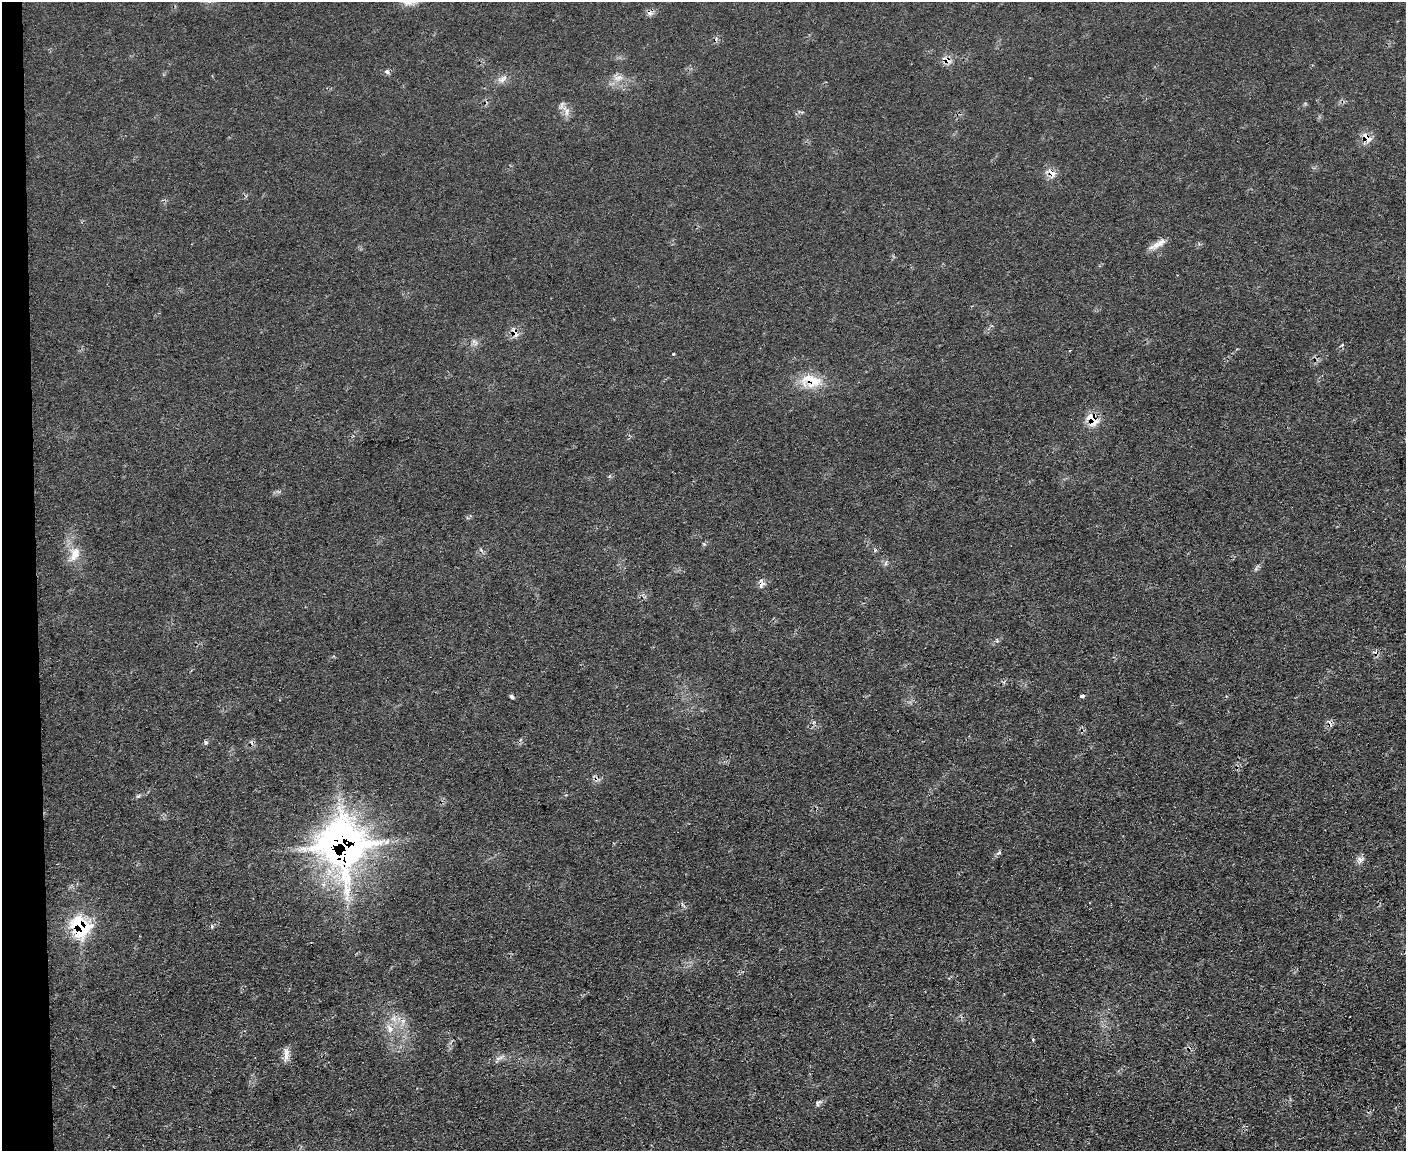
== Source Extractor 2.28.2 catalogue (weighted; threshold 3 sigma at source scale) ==
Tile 4 of 3 x 4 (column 1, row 2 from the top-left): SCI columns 234-1637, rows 2299-3447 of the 4570 x 4596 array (HDU 1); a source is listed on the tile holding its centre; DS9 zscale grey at full resolution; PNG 1408 x 1153 px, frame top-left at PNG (2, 2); no overlay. Shown black and unused: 3% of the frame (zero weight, under 2 of 3 exposures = <1% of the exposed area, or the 3 px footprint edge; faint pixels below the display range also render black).
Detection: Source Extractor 2.28.2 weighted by HDU 2 'WHT'; one run over the whole footprint, this tile lists its part. Background 0.0564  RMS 0.0088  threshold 0.0394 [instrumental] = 3 sigma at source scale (4.5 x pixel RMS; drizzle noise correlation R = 1.50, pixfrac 1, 0.05/0.05 arcsec/px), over >= 5 px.
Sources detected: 40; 5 cosmic-ray / hot-pixel residue — not listed; the other 35 listed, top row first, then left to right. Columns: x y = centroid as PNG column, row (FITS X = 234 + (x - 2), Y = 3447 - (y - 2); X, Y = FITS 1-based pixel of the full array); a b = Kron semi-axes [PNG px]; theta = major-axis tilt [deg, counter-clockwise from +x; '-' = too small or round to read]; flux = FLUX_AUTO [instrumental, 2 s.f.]
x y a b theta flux
649 12 8 6 -60 4.7
947 60 16 8 -39 7.1
387 72 6 5 - 2.9
619 78 15 8 23 7.5
502 79 16 9 38 6.3
561 105 14 6 69 3.5
566 112 14 6 75 5.3
1366 137 17 10 -45 9.4
1051 173 16 9 -35 8.1
1158 244 25 7 29 8.4
515 332 16 7 -61 6.6
474 342 11 7 -57 3.8
1070 351 3 2 - 1.1
674 354 3 3 - 1.5
811 381 31 18 -11 27
1092 419 17 13 -53 17
704 544 6 4 -45 1.2
74 554 24 11 62 13
886 563 7 4 72 1.7
1256 569 6 4 71 1.5
761 585 8 6 24 5.4
206 742 6 4 51 2.3
596 779 8 6 77 3.4
344 845 32 29 -79 700
999 853 7 5 42 2.1
1360 860 11 9 77 4.7
212 926 5 5 - 1.5
81 927 22 18 -58 67
394 1019 11 7 -47 6.3
403 1022 12 7 81 6.4
389 1028 14 9 -67 8.2
1033 1039 4 3 - 1.4
286 1054 19 7 -88 6.7
499 1058 16 6 29 4.6
818 1103 10 6 39 2.7
Overlapping masked pixels (flux is a lower limit): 11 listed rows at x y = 649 12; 947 60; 1366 137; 1051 173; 515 332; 811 381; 1092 419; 761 585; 596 779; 344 845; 81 927